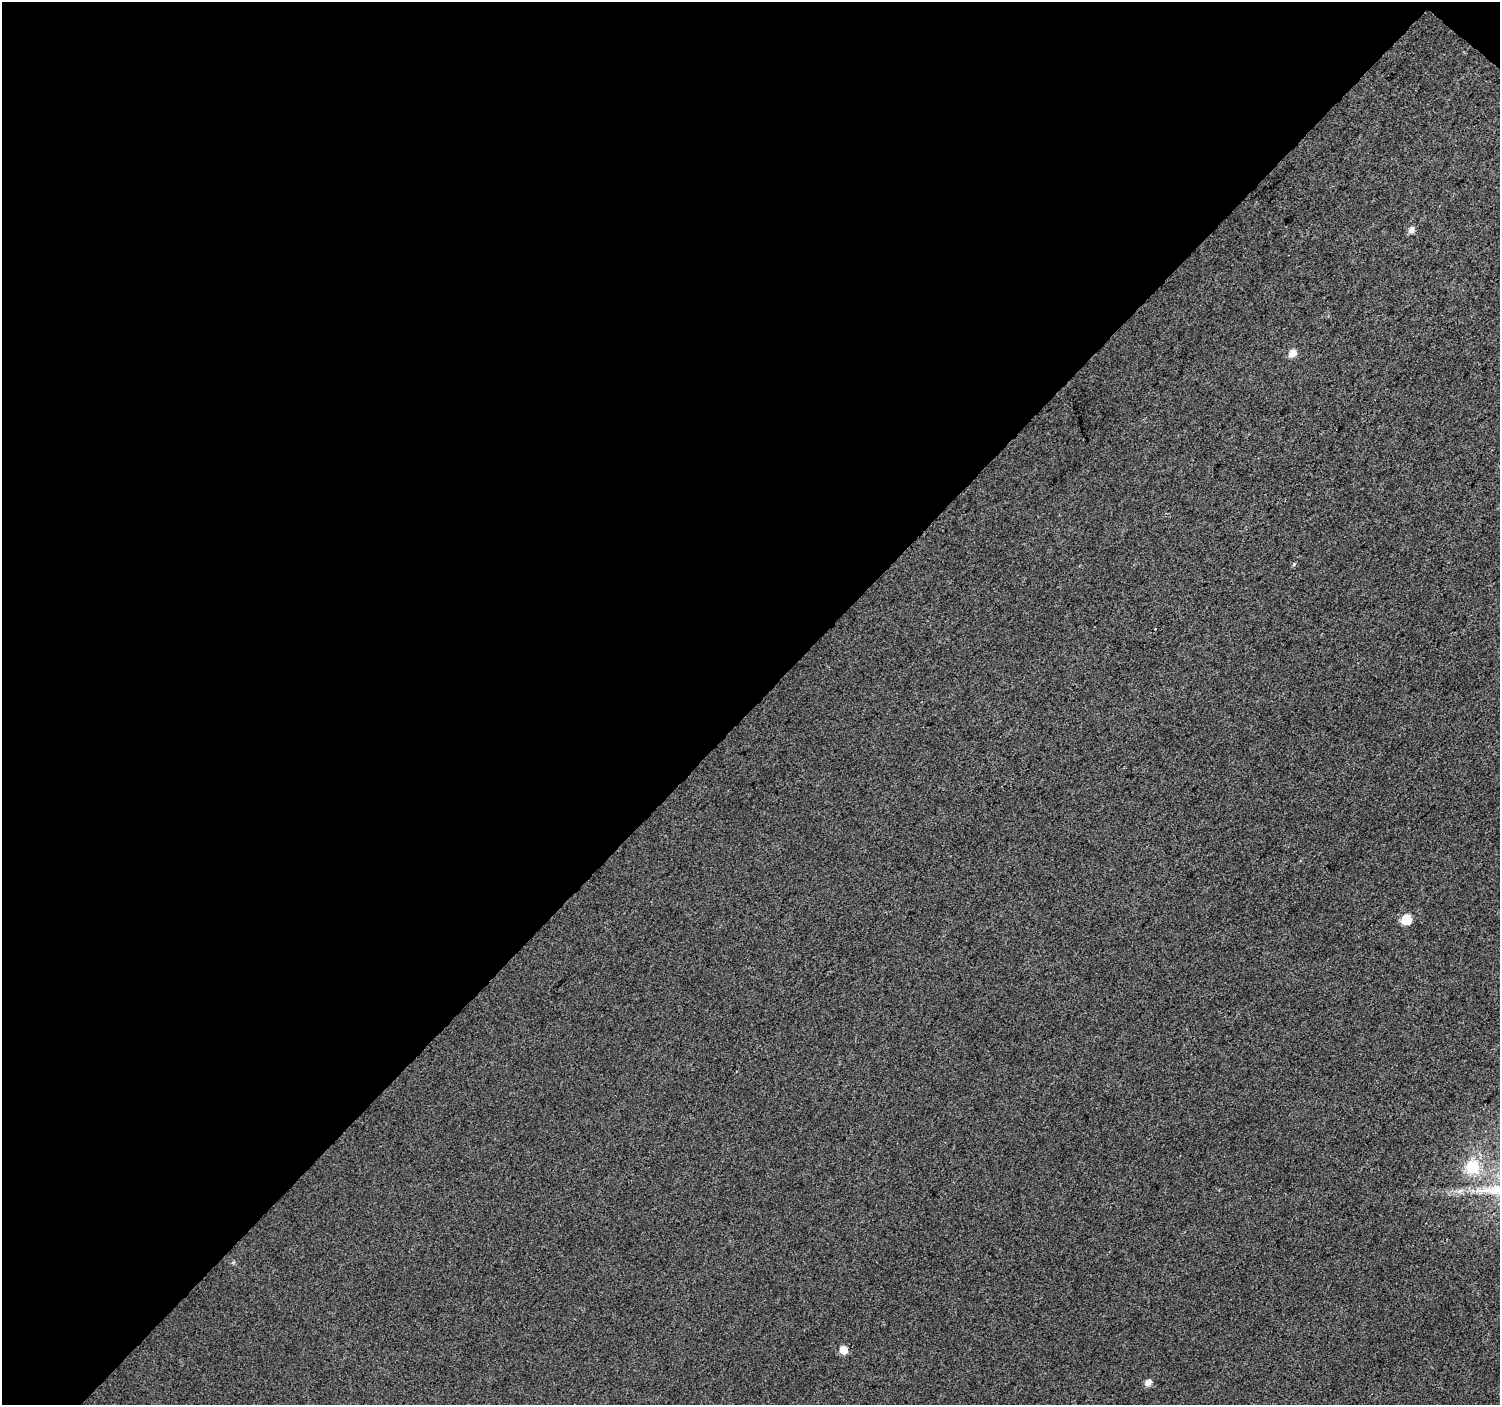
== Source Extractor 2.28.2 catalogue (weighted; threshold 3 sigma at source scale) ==
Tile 1 of 2 x 2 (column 1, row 1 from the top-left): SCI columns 1-1498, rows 1492-2894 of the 2998 x 3003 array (HDU 1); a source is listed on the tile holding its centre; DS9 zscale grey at full resolution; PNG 1502 x 1407 px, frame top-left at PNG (2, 2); no overlay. Shown black and unused: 51% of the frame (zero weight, under 3 of 4 exposures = <1% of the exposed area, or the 3 px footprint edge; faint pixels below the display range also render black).
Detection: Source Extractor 2.28.2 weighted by HDU 2 'WHT'; one run over the whole footprint, this tile lists its part. Background 0.0384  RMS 0.011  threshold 0.0496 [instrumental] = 3 sigma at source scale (4.5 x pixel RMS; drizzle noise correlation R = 1.50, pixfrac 1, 0.0396/0.0396 arcsec/px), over >= 5 px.
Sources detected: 8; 1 cosmic-ray / hot-pixel residue — not listed; the other 7 listed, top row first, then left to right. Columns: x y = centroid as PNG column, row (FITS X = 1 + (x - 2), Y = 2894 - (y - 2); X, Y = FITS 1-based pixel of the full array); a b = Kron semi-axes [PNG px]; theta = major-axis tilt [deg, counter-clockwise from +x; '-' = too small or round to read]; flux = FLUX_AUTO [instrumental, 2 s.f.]
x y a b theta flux
1411 230 7 6 - 5.1
1292 353 7 6 - 10
1294 564 5 3 - 1.2
1406 920 6 6 - 40
1472 1167 7 7 - 95
843 1350 6 6 - 16
1148 1382 7 6 - 6.4